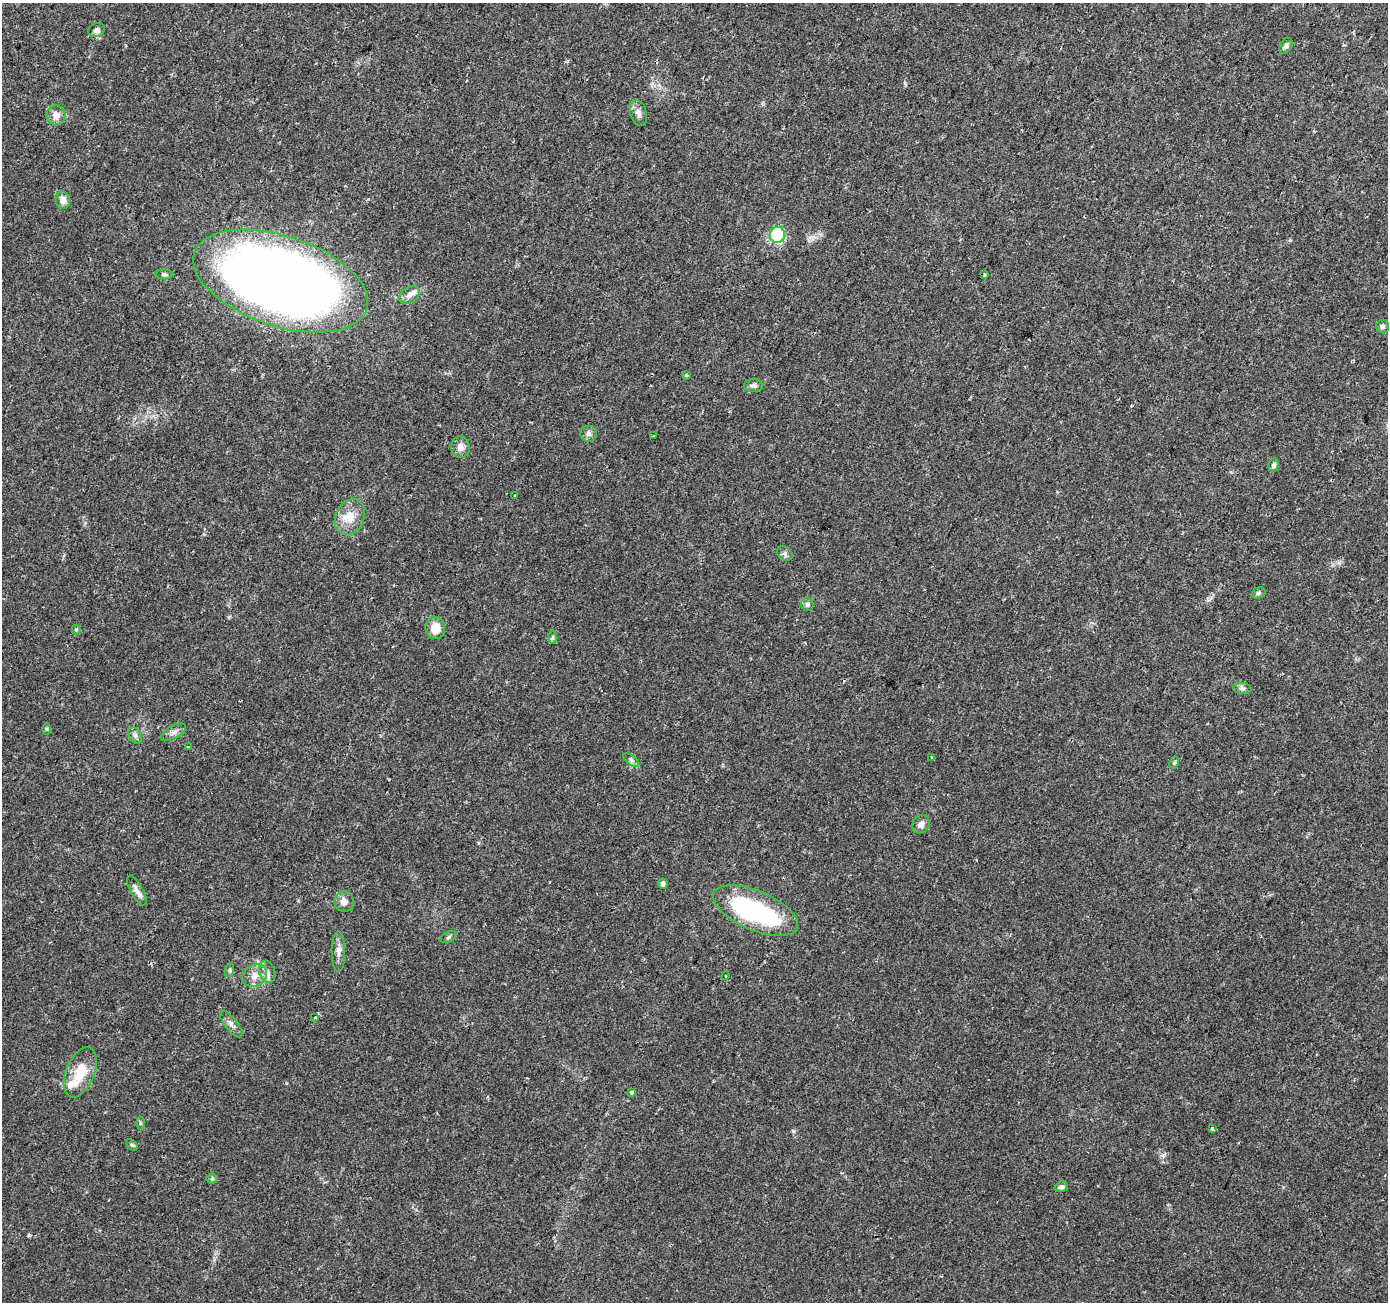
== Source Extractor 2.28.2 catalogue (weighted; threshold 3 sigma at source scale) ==
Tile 10 of 4 x 4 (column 2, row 3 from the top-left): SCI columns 1387-2772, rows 1510-2809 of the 5551 x 5684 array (HDU 1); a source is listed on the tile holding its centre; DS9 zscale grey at full resolution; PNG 1390 x 1304 px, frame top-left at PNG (2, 3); each listed source drawn as its Kron ellipse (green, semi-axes under 4 px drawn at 4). Shown black and unused: <1% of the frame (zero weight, under 2 of 3 exposures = <1% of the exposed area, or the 3 px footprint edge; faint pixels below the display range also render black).
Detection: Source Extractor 2.28.2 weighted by HDU 2 'WHT'; one run over the whole footprint, this tile lists its part. Background 0.0336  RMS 0.0034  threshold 0.0155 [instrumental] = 3 sigma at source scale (4.5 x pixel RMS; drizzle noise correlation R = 1.50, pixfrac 1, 0.0396/0.0396 arcsec/px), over >= 5 px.
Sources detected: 57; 1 inside a brighter object's white glare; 1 cosmic-ray / hot-pixel residue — neither listed nor drawn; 2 inside a brighter listed object's ellipse — not listed separately; the other 53 listed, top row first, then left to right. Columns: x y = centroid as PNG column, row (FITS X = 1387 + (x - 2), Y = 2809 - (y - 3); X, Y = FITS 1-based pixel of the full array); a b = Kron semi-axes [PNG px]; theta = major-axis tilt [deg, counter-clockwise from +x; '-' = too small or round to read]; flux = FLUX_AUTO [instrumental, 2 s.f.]
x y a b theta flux
96 30 8 6 26 1.3
1286 46 8 5 58 1
638 113 13 8 -73 1.9
56 115 10 9 - 2.8
63 200 9 7 -81 2.6
777 235 8 7 - 22
164 274 9 5 -5 0.8
984 275 3 3 - 1.2
281 281 91 45 -18 360
409 295 11 7 29 1.9
1382 326 6 6 - 0.91
686 375 4 3 - 0.54
754 386 9 6 0 1.1
588 434 8 8 - 1.2
653 436 2 2 - 0.28
460 447 10 9 - 2.3
1274 465 7 5 78 1
515 495 3 3 - 2.5
350 517 18 14 64 5.5
785 554 8 6 -37 0.97
1258 593 7 5 17 0.68
807 604 7 6 - 0.76
435 628 11 10 - 5.5
76 630 5 4 - 0.72
553 637 7 4 89 0.64
1242 688 9 5 -5 0.89
46 729 6 4 -89 0.43
174 732 13 6 29 1.7
135 736 9 6 -64 1.1
189 747 4 3 - 0.39
932 757 4 4 - 0.4
631 760 9 4 -36 0.86
1174 763 6 4 63 0.56
921 824 10 8 51 1.9
663 884 5 4 - 1.7
137 891 17 6 -61 1.9
344 902 10 10 - 2.2
756 911 45 19 -23 51
448 937 8 5 28 0.73
338 951 20 7 -89 2.2
230 970 7 4 72 0.6
267 972 11 8 -72 2
255 976 13 10 31 3.4
726 976 3 2 - 0.29
315 1017 3 3 - 0.42
231 1024 16 6 -51 1.7
80 1072 26 14 67 9.3
631 1092 3 3 - 0.94
140 1123 6 4 -88 0.53
1212 1129 4 3 - 0.54
132 1145 7 4 -44 0.59
212 1179 5 5 - 0.51
1061 1187 7 5 17 0.91